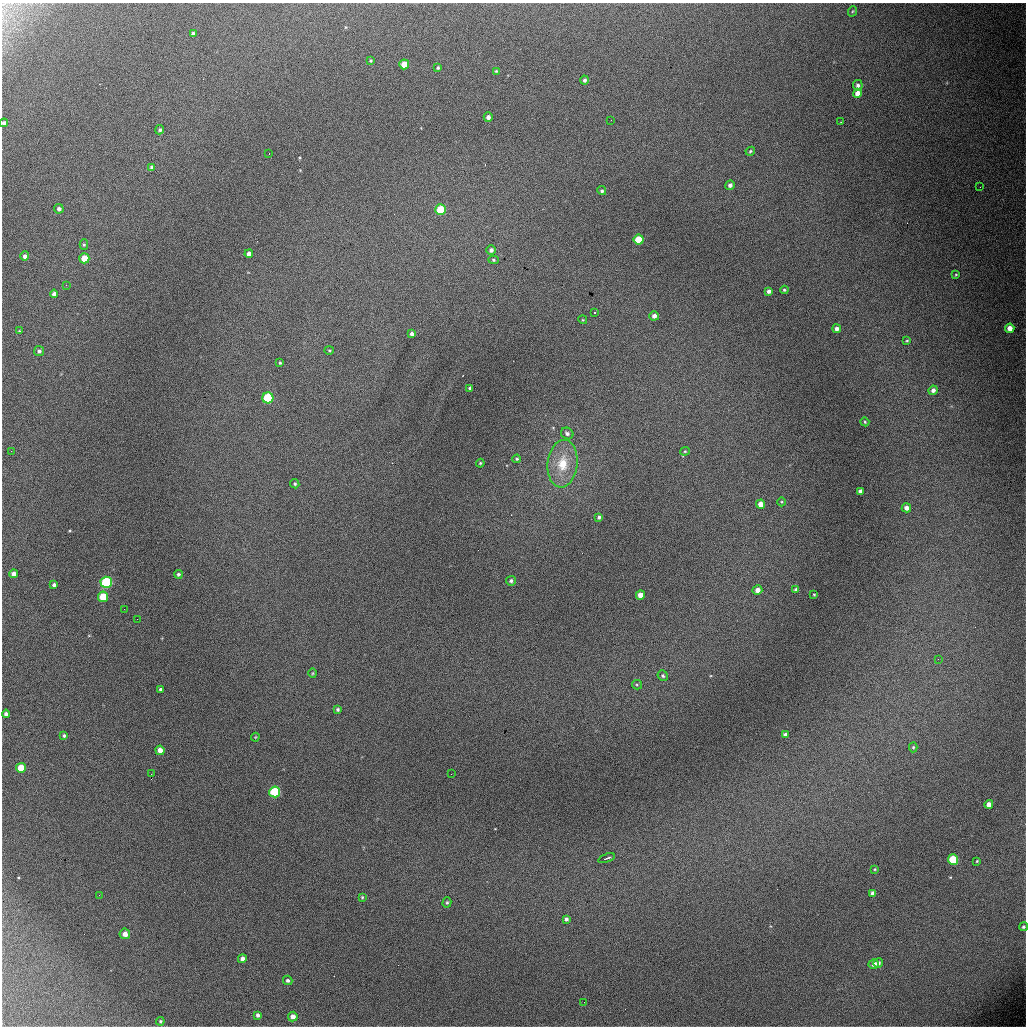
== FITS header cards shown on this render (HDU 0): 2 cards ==
NAXIS1  =                 1024 / length of data axis 1
NAXIS2  =                 1024 / length of data axis 2

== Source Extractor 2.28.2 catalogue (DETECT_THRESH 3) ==
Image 1024 x 1024 px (HDU 0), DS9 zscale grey, 1 PNG px = 1 image px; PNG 1028 x 1028 px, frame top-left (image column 1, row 1024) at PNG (2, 3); each listed source drawn as its Kron ellipse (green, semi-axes under 4 px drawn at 4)
Background 5030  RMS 53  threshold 159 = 3 sigma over >= 5 px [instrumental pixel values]
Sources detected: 109; all 109 listed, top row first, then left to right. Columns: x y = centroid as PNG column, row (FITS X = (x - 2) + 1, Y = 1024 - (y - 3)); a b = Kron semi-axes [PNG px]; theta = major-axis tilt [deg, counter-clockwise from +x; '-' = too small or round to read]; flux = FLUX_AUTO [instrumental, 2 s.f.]
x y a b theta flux
853 11 5 3 - 3200
193 33 4 3 - 8400
371 61 3 3 - 4200
404 64 5 5 - 73000
438 68 3 3 - 4800
496 71 4 3 - 3700
585 80 4 4 - 8700
858 85 5 5 - 11000
857 93 4 4 - 28000
488 117 4 4 - 14000
611 120 2 2 - 1700
841 122 2 2 - 2000
4 123 4 4 - 10000
160 130 5 4 - 6800
750 151 5 4 - 4400
269 153 3 2 - 3600
152 167 4 4 - 7200
730 185 5 4 - 12000
980 187 3 2 - 3000
602 191 4 4 - 6600
59 209 5 4 - 11000
440 210 5 5 - 160000
639 240 5 5 - 110000
84 245 5 4 - 5200
491 250 5 4 - 10000
249 254 4 4 - 19000
25 256 5 4 - 12000
84 258 5 5 - 79000
493 260 5 4 - 6400
956 274 3 3 - 3200
66 285 3 2 - 6500
784 290 4 3 - 4700
769 291 4 4 - 14000
54 294 4 4 - 16000
594 313 3 3 - 7200
654 316 5 4 - 17000
583 320 4 3 - 3300
1010 328 4 4 - 31000
837 329 4 4 - 15000
19 331 3 2 - 2400
412 334 4 4 - 13000
907 341 4 3 - 3800
329 350 5 3 - 3600
39 351 5 5 - 11000
280 363 3 3 - 4500
470 388 3 3 - 6200
933 390 5 4 - 15000
268 398 5 5 - 270000
865 422 4 4 - 4400
567 433 6 5 - 10000
11 451 2 2 - 7800
685 451 4 4 - 3900
517 459 4 3 - 4500
480 463 4 3 - 3800
563 464 24 15 84 100000
295 484 5 4 - 5000
860 491 4 4 - 10000
782 502 4 3 - 3400
760 504 4 4 - 28000
906 508 4 4 - 19000
599 517 4 3 - 7000
14 574 4 4 - 22000
178 574 4 4 - 6400
511 581 5 5 - 7500
106 582 5 5 - 380000
54 585 4 4 - 10000
796 589 4 4 - 6100
757 590 5 4 - 21000
814 594 4 3 - 3100
640 595 4 4 - 31000
103 597 5 5 - 110000
124 609 2 2 - 11000
137 619 3 2 - 3900
938 659 3 3 - 3100
313 673 5 3 - 3300
663 676 5 5 - 7100
637 685 5 4 - 4300
161 689 4 3 - 6700
338 710 4 4 - 6600
6 714 4 4 - 13000
785 734 4 3 - 9000
64 736 4 4 - 6400
255 737 4 4 - 3200
913 747 5 4 - 5200
160 750 4 4 - 24000
21 768 5 5 - 77000
151 774 2 2 - 2100
451 774 2 2 - 1900
275 792 5 5 - 250000
989 804 4 4 - 24000
607 858 9 3 19 8800
953 860 5 5 - 180000
977 861 3 3 - 3500
875 869 3 3 - 3400
873 893 4 4 - 13000
99 895 3 2 - 3500
362 897 4 3 - 4000
447 902 5 4 - 5200
566 919 4 4 - 9200
1023 927 4 4 - 5900
125 934 5 5 - 25000
242 959 4 4 - 14000
878 963 5 4 - 11000
874 964 5 5 - 20000
288 980 5 4 - 7900
584 1002 2 2 - 7200
258 1015 4 3 - 8700
293 1017 5 5 - 23000
160 1021 4 4 - 4100
At the frame edge (FLAGS 8, measured only in part): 2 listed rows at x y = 4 123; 1023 927